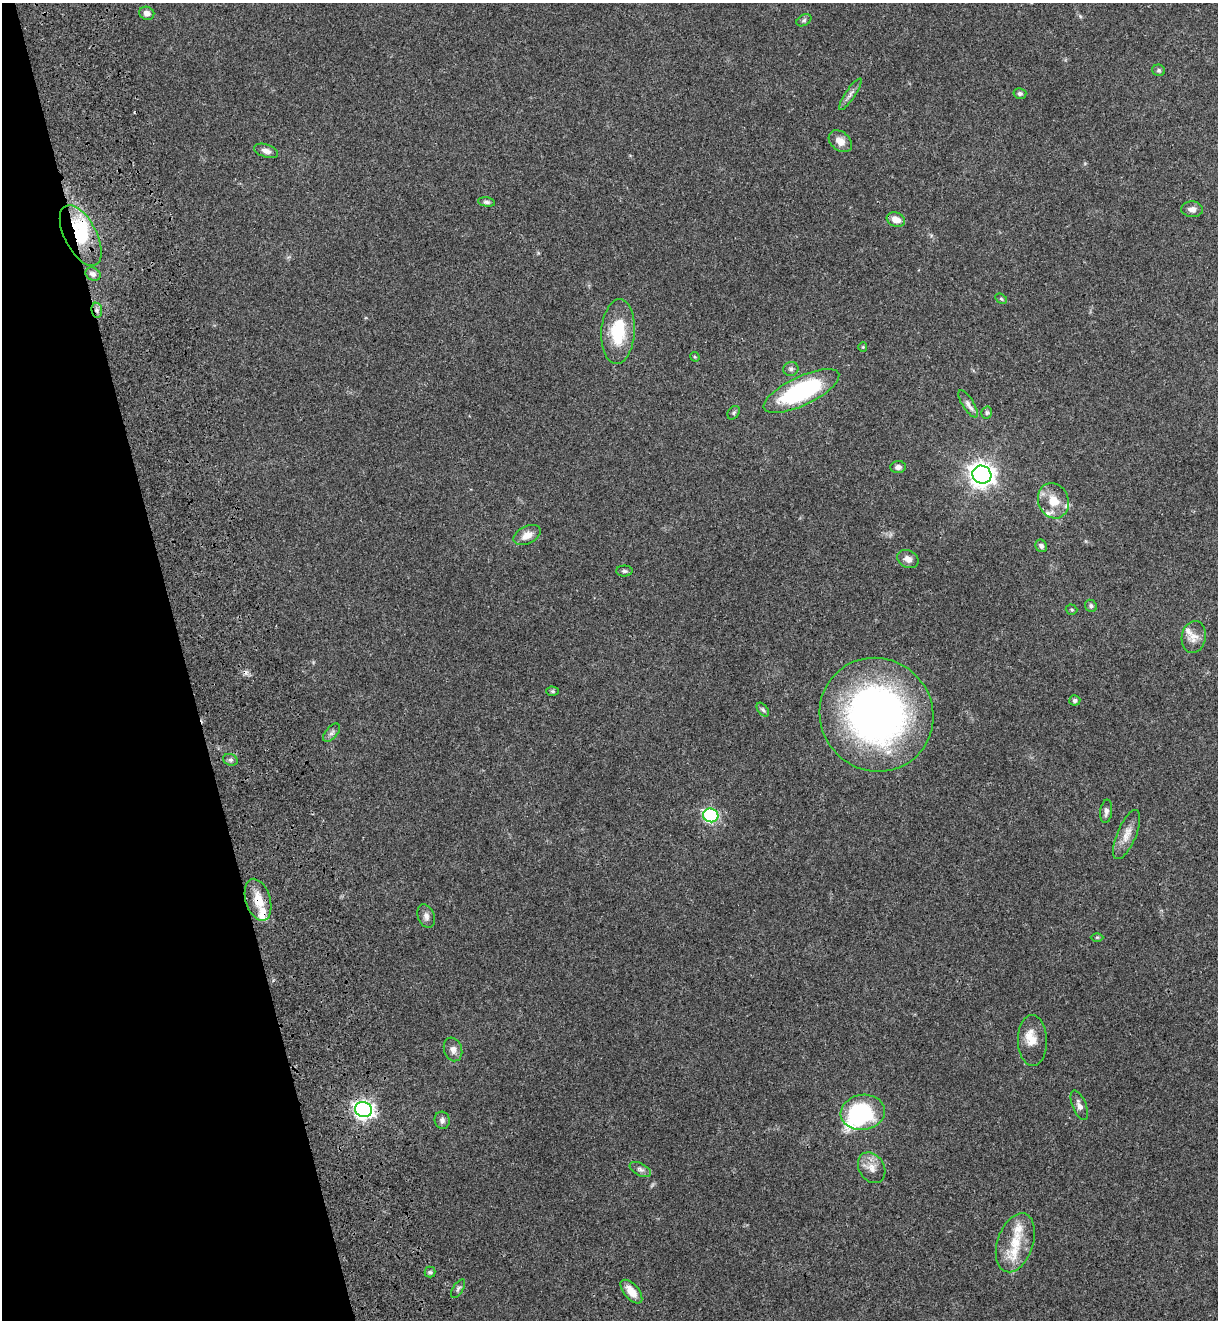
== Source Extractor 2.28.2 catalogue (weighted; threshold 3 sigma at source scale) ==
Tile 5 of 4 x 4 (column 1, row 2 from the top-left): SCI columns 304-1519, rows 2700-4017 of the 5418 x 5401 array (HDU 1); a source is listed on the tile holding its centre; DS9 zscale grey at full resolution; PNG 1220 x 1322 px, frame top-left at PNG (2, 3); each listed source drawn as its Kron ellipse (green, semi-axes under 4 px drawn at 4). Shown black and unused: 15% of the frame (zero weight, under 3 of 4 exposures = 9% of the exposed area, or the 3 px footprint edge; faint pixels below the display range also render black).
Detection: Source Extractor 2.28.2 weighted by HDU 2 'WHT'; one run over the whole footprint, this tile lists its part. Background 0.0648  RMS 0.0053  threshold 0.024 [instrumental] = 3 sigma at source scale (4.5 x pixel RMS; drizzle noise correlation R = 1.50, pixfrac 1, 0.0396/0.0396 arcsec/px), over >= 5 px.
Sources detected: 63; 2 inside a brighter object's white glare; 1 cosmic-ray / hot-pixel residue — neither listed nor drawn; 4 inside a brighter listed object's ellipse — not listed separately; the other 56 listed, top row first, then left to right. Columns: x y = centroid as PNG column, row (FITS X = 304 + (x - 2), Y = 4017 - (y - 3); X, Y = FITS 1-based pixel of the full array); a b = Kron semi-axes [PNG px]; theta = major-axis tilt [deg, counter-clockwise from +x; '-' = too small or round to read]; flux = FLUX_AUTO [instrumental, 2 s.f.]
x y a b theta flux
147 13 7 6 - 2.9
804 20 8 5 30 1.1
1159 70 6 5 - 0.93
1020 93 6 5 - 1.4
850 94 19 5 56 2.4
840 141 13 9 -38 5.2
266 151 12 6 -18 2.6
486 202 9 4 -9 1.3
1192 209 11 7 -2 2.7
896 220 9 7 -21 5.1
81 236 33 16 -63 26
93 274 8 6 -29 1.8
1001 299 6 4 -31 0.76
97 310 7 5 -83 1.5
618 332 32 17 86 23
863 347 5 4 - 0.57
695 357 5 4 - 0.59
791 369 7 7 - 1.5
801 391 41 14 25 67
968 404 16 6 -58 2.6
734 413 7 5 56 0.98
987 413 6 5 - 0.95
898 467 7 6 - 2.3
982 475 10 8 -27 420
1053 501 18 15 -68 9.1
527 535 14 8 27 4.8
1041 546 6 5 - 1.5
908 559 11 8 -25 3.1
624 571 8 5 -1 1.1
1091 606 6 5 - 1.3
1071 610 6 5 - 0.79
1194 637 16 12 80 4.7
552 691 6 4 -1 0.9
1075 700 5 5 - 1.4
763 710 8 4 -52 1
876 715 58 56 -44 230
332 733 11 5 49 1.9
230 760 7 5 -19 1.2
1106 811 12 6 83 2.2
711 815 8 6 -17 77
1127 835 26 9 67 6.2
258 900 21 12 -74 9.9
426 916 12 8 -68 2.5
1097 937 6 4 0 0.59
1032 1040 25 14 -89 8.8
453 1049 12 9 -71 3
1079 1105 16 7 -68 2.8
364 1110 8 7 - 220
863 1112 22 17 7 46
442 1120 8 7 - 2
872 1168 16 12 -58 5.6
640 1169 11 6 -27 1.8
1015 1243 30 18 71 18
430 1272 5 5 - 0.88
458 1289 10 5 58 1.2
631 1292 14 7 -49 6.1
Overlapping masked pixels (flux is a lower limit): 3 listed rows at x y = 81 236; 97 310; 258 900